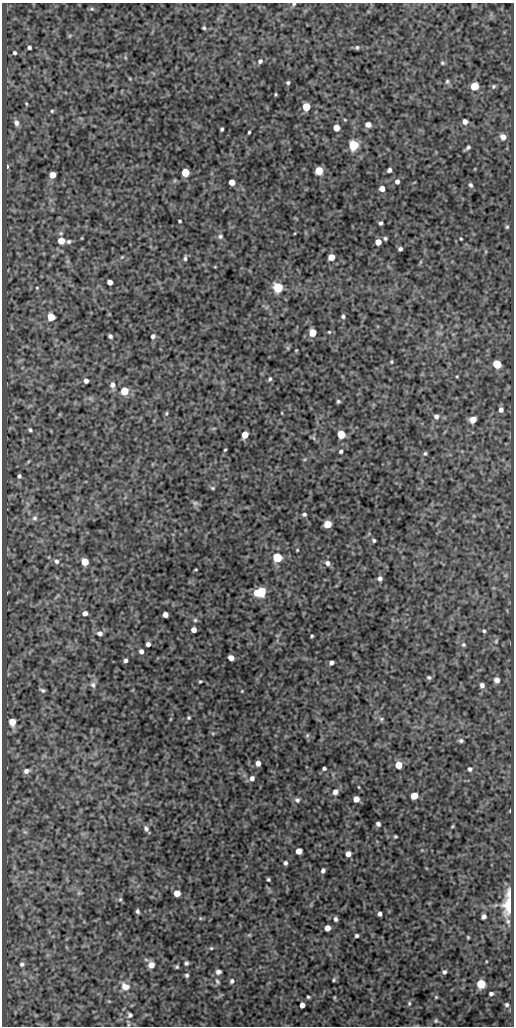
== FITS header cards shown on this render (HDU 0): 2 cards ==
NAXIS1  =                  512
NAXIS2  =                 1024

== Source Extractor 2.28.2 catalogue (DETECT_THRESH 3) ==
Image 512 x 1024 px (HDU 0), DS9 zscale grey, 1 PNG px = 1 image px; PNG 516 x 1028 px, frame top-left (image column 1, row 1024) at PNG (2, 3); no overlay
Background 85.4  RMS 0.51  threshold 1.54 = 3 sigma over >= 5 px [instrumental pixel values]
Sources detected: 185; all 185 listed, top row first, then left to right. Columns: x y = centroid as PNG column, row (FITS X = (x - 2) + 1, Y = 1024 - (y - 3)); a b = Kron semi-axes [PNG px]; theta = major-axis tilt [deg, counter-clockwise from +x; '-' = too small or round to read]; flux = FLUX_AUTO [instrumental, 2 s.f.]
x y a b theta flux
294 4 5 4 - 45
92 9 7 5 18 61
204 28 4 3 - 51
70 36 6 4 45 44
29 47 4 4 - 82
357 47 4 4 - 57
14 53 5 4 - 62
125 57 6 4 -72 41
260 61 6 5 - 94
442 63 6 5 - 57
130 79 5 3 - 31
447 81 7 6 - 74
288 83 4 4 - 61
474 86 5 5 - 1500
494 86 6 6 - 68
276 94 3 3 - 36
26 104 5 3 - 37
306 107 5 5 - 1200
52 111 4 4 - 48
465 122 5 5 - 190
16 123 8 6 -77 160
368 124 5 5 - 230
336 128 5 5 - 510
222 129 4 3 - 66
249 132 3 3 - 47
503 137 6 6 - 240
353 145 5 5 - 3700
468 148 6 3 36 81
7 166 5 4 - 60
389 170 4 4 - 100
319 171 5 5 - 1300
185 172 5 5 - 1200
52 175 5 5 - 500
175 180 6 3 71 39
397 181 5 5 - 130
232 182 5 5 - 500
470 185 6 4 -64 74
382 189 5 4 - 330
180 221 3 3 - 46
380 223 4 4 - 86
507 227 6 5 - 51
220 236 6 6 - 79
385 238 4 3 - 57
461 239 3 2 - 32
61 241 5 5 - 610
69 242 6 5 - 85
378 242 5 5 - 390
400 249 4 4 - 87
122 257 6 4 44 39
331 257 5 5 - 480
185 258 6 3 86 73
420 262 6 4 71 36
215 267 5 3 - 27
110 282 5 4 - 220
278 287 5 5 - 2300
37 288 4 3 - 29
343 316 4 4 - 80
51 317 5 5 - 860
329 332 4 4 - 35
312 333 5 5 - 840
110 336 4 4 - 89
153 336 5 4 - 110
288 348 6 4 -71 45
296 350 3 3 - 28
391 362 4 4 - 40
497 364 5 5 - 1300
457 376 4 3 - 28
270 379 6 4 77 64
86 381 4 4 - 140
113 385 7 6 - 180
124 391 5 5 - 1200
338 401 3 3 - 54
501 410 5 5 - 130
166 413 5 4 - 45
282 413 4 3 - 25
436 416 6 5 - 130
473 420 5 5 - 450
30 430 6 5 - 67
341 434 5 5 - 1100
245 435 5 5 - 530
313 438 7 4 -46 65
225 450 3 2 - 36
341 451 4 3 - 72
425 453 5 5 - 58
19 476 4 4 - 83
212 488 6 4 -27 49
195 503 9 6 -19 81
304 514 5 4 - 77
35 518 8 7 - 130
327 524 5 5 - 980
374 540 4 3 - 60
297 550 3 2 - 30
277 558 5 5 - 2200
56 561 7 6 - 120
85 562 5 5 - 800
327 563 7 6 - 120
196 570 3 2 - 29
380 578 5 5 - 120
260 592 8 5 11 3000
85 613 5 5 - 160
165 615 5 4 - 260
195 620 5 5 - 56
194 630 4 4 - 230
484 631 4 4 - 55
100 633 6 5 - 140
312 636 3 3 - 45
496 641 7 5 76 59
148 644 4 4 - 130
463 645 6 5 - 69
141 651 5 4 - 150
231 658 5 4 - 300
125 661 4 4 - 100
331 663 4 4 - 130
429 677 6 5 - 70
497 680 6 6 - 190
200 681 4 3 - 39
93 685 8 7 - 130
482 685 6 5 - 140
43 690 7 4 -18 73
242 691 4 3 - 26
189 718 5 5 - 52
171 719 5 3 - 31
381 719 7 7 - 77
12 722 6 5 - 560
213 733 6 4 18 41
307 735 7 5 68 51
461 741 6 5 - 77
258 763 5 4 - 160
398 765 5 5 - 710
324 768 4 4 - 74
470 769 5 5 - 90
26 771 7 5 30 150
252 778 6 5 - 140
359 787 4 3 - 27
335 792 6 6 - 190
414 796 5 5 - 740
356 799 5 5 - 410
297 800 7 6 - 92
510 811 4 2 - 25
378 824 4 4 - 100
452 826 5 3 - 36
146 829 7 5 -61 100
25 832 6 5 - 58
395 836 3 3 - 43
299 851 5 5 - 370
348 854 5 5 - 240
285 863 4 4 - 85
323 871 4 4 - 98
268 879 3 3 - 52
79 893 6 6 - 69
177 893 5 5 - 520
509 894 14 6 -86 210
120 899 6 5 - 56
509 905 16 9 85 880
137 911 4 4 - 76
380 914 4 4 - 110
484 916 5 4 - 110
200 918 5 4 - 40
335 919 5 4 - 89
508 921 8 6 -87 94
327 928 5 5 - 350
249 935 5 5 - 42
357 936 4 3 - 78
468 937 4 3 - 36
211 948 6 5 - 49
186 963 5 4 - 68
22 964 6 5 - 85
151 965 6 6 - 340
177 967 4 4 - 52
218 972 6 5 - 110
444 972 4 4 - 82
187 975 5 5 - 74
334 980 5 4 - 47
217 981 8 5 -55 65
232 981 6 5 - 90
481 984 5 5 - 1600
125 986 12 9 -37 340
491 994 4 3 - 80
308 997 3 3 - 47
436 997 4 4 - 35
409 1003 6 5 - 55
302 1005 5 4 - 250
507 1005 5 5 - 67
130 1015 6 5 - 76
436 1021 6 5 - 50
At the frame edge (FLAGS 8, measured only in part): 1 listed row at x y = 294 4